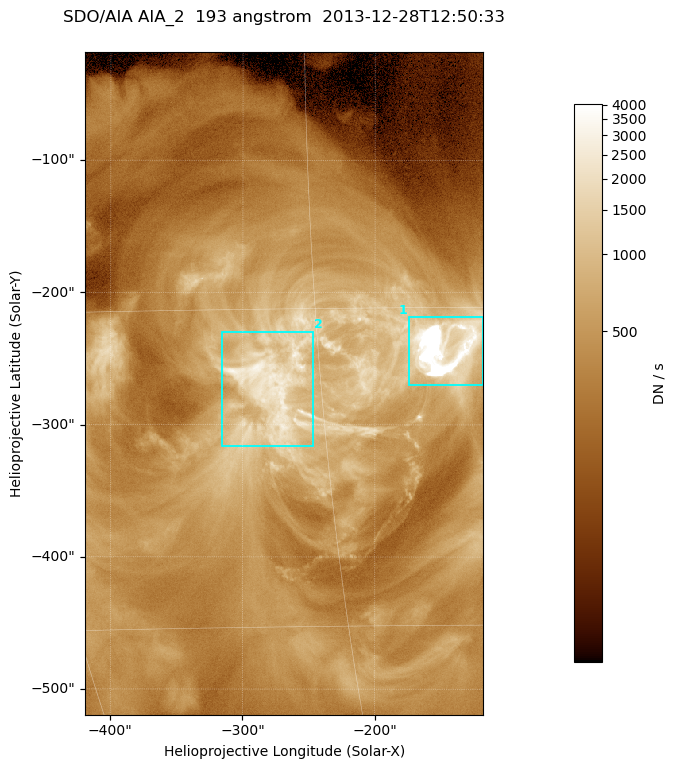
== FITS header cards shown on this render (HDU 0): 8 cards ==
TELESCOP= 'SDO/AIA '
INSTRUME= 'AIA_2   '
WAVELNTH=                  193
WAVEUNIT= 'angstrom'
DATE-OBS= '2013-12-28T12:50:33.19'
CTYPE1  = 'HPLN-TAN'
CTYPE2  = 'HPLT-TAN'
BUNIT   = 'DN / s  '

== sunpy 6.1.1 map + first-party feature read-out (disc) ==
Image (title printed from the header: SDO/AIA AIA_2  193 angstrom  2013-12-28T12:50:33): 501 x 834 px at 0.601 arcsec/px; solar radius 976 arcsec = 1624 px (partial field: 5.0% of the solar disc is inside the frame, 100% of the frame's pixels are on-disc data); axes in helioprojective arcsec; data unit DN / s (BUNIT, on the colour bar)
Orientation: roll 0.0576 deg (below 1 deg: not rotated)
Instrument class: DISC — disc imager (sunpy class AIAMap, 193 A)
Bright regions (active regions / flare kernels): reference = the on-disc median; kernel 5 px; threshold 5 sigma = 1182 DN / s over a disc level ~389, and >= 1.15x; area >= 417 px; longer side >= 6 px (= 3.6 arcsec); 2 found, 2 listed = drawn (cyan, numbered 1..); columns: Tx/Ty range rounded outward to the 2 arcsec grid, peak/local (2 s.f.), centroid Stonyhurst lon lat
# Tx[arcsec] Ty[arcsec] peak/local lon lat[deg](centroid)
1 -176..-118 -270..-218 52 -9 -17
2 -316..-246 -316..-228 8.1 -17 -19